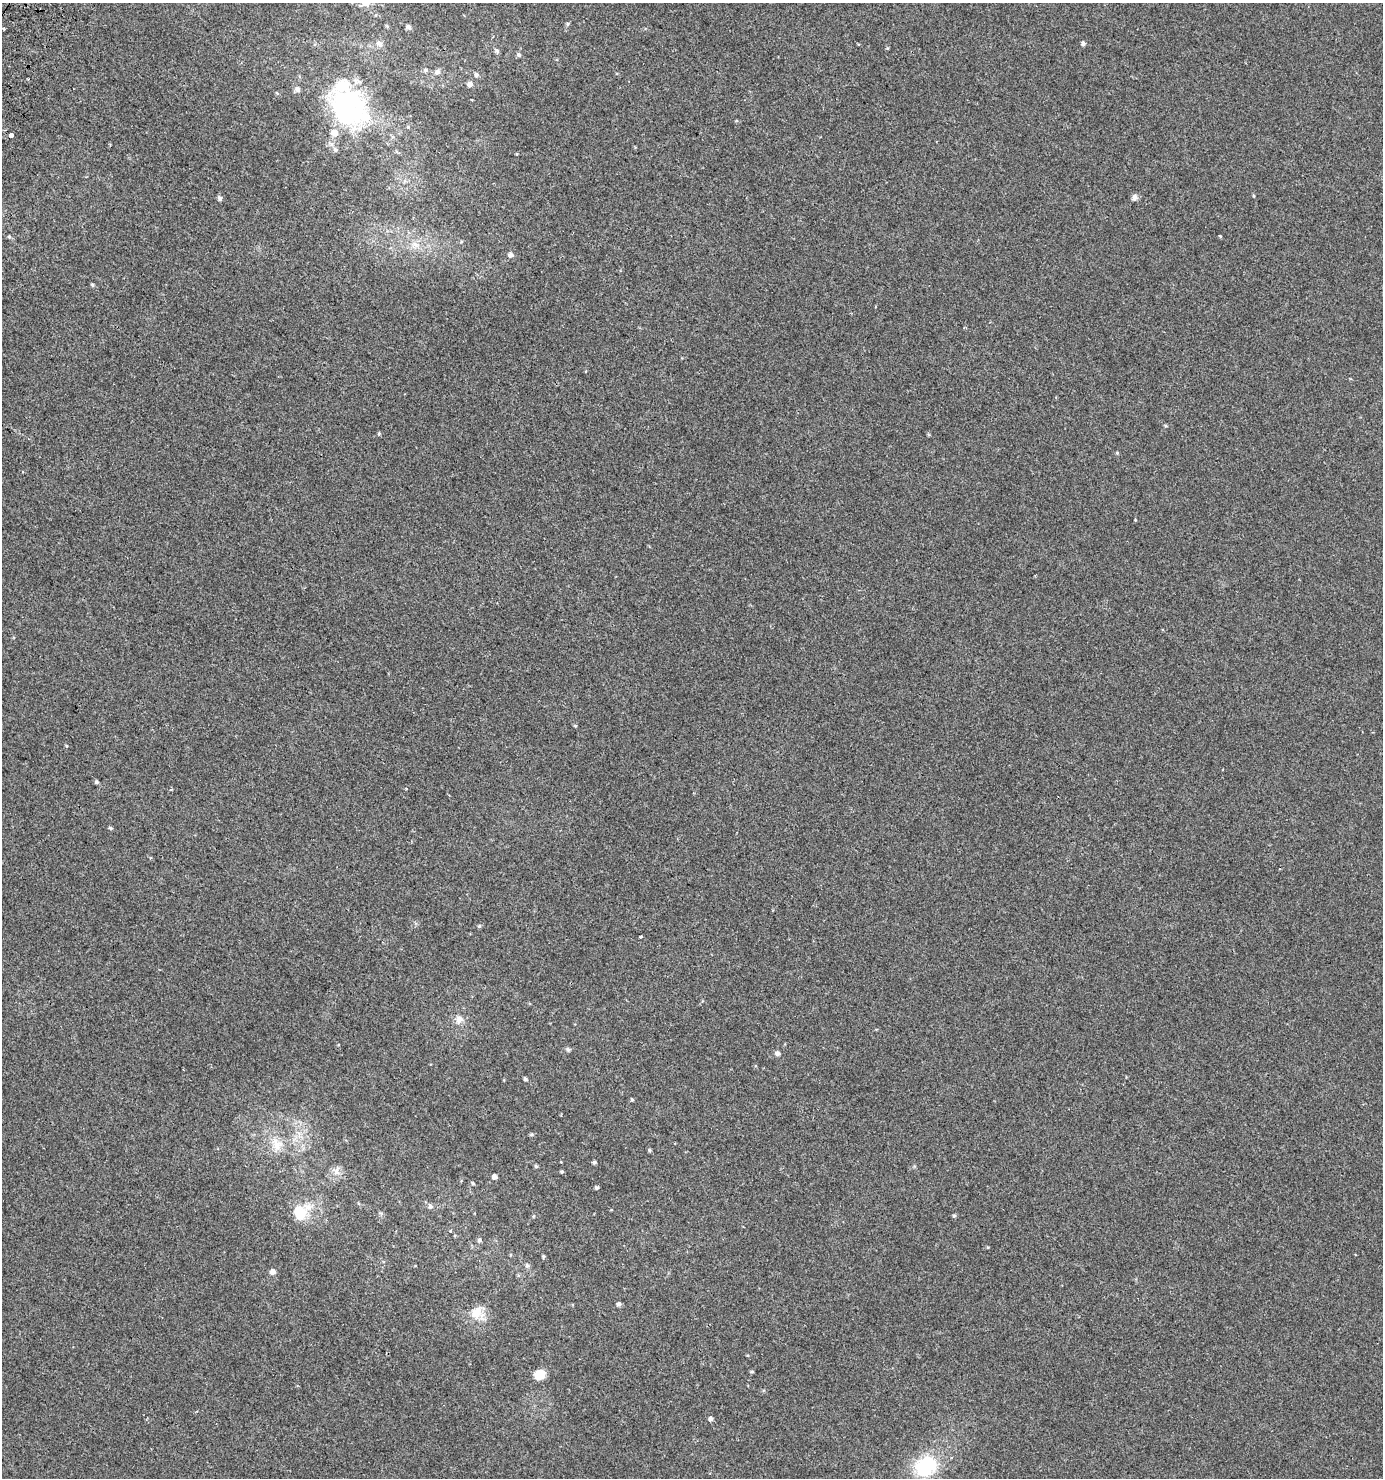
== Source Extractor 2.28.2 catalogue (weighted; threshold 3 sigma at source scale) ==
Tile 11 of 4 x 4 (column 3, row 3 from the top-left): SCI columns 3002-4382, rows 1525-3000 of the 6073 x 6015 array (HDU 1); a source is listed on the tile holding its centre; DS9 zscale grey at full resolution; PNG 1385 x 1480 px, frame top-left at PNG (2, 3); no overlay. Shown black and unused: <1% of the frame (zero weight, under 2 of 3 exposures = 3% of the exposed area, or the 3 px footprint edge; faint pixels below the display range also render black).
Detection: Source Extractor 2.28.2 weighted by HDU 2 'WHT'; one run over the whole footprint, this tile lists its part. Background 0.00326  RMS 0.0043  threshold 0.0195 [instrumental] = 3 sigma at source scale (4.5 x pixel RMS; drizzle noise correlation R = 1.50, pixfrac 1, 0.0396/0.0396 arcsec/px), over >= 5 px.
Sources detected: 67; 1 inside a brighter object's white glare — not listed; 2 inside a brighter listed object's ellipse — not listed separately; the other 64 listed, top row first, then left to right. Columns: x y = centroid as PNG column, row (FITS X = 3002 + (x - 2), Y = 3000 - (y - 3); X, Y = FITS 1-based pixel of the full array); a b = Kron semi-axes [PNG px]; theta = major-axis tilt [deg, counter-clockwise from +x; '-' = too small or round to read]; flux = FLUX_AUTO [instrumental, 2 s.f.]
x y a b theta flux
567 24 6 4 90 0.54
408 27 6 5 - 1.4
4 29 3 2 - 0.44
1083 43 5 5 - 1
379 44 9 7 -50 2
497 51 6 5 - 0.86
519 55 6 5 - 0.86
426 70 7 5 -17 0.83
437 72 8 6 35 1.4
476 74 5 5 - 0.96
470 84 5 5 - 1.8
297 89 8 7 - 1.2
277 93 6 4 -45 0.45
346 107 43 39 -65 61
11 135 3 3 - 18
335 150 6 6 - 0.88
404 181 7 4 70 0.7
1254 196 4 3 - 0.44
1134 197 9 7 45 1.3
220 198 6 5 - 1.1
9 237 5 4 - 0.53
415 244 14 7 -23 3
511 255 6 6 - 1.7
92 285 5 4 - 0.59
1165 426 5 4 - 0.46
379 434 5 4 - 0.49
1117 453 5 4 - 0.41
1135 520 3 3 - 0.28
575 726 5 4 - 0.4
66 746 5 3 - 0.35
96 782 6 4 -15 0.69
406 788 3 3 - 0.72
110 828 5 4 - 0.67
479 926 5 4 - 0.48
640 937 3 3 - 0.85
459 1019 11 10 - 2.7
568 1049 7 5 -68 0.68
777 1053 5 5 - 1.5
525 1079 5 4 - 0.77
632 1099 4 3 - 0.46
531 1134 6 4 1 0.6
277 1144 22 15 -66 7.2
649 1150 5 4 - 0.49
594 1162 4 4 - 0.72
536 1166 5 4 - 0.57
336 1171 13 11 -90 2.8
562 1172 3 3 - 0.58
494 1177 4 4 - 1.7
473 1183 5 4 - 0.5
596 1187 5 4 - 0.71
430 1206 7 6 - 1
300 1212 19 15 45 12
954 1216 5 4 - 0.57
450 1230 3 3 - 2.4
479 1240 5 5 - 0.8
543 1256 5 4 - 0.48
527 1265 6 5 - 0.89
272 1272 5 5 - 2.5
619 1304 5 5 - 1
476 1312 20 15 60 5.7
752 1372 5 3 - 0.45
539 1375 11 10 - 5.7
711 1419 5 5 - 1.2
926 1466 27 23 29 23
Unlisted compact peaks at least as high as the median listed source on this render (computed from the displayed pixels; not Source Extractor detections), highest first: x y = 1220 236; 988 1247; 887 48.